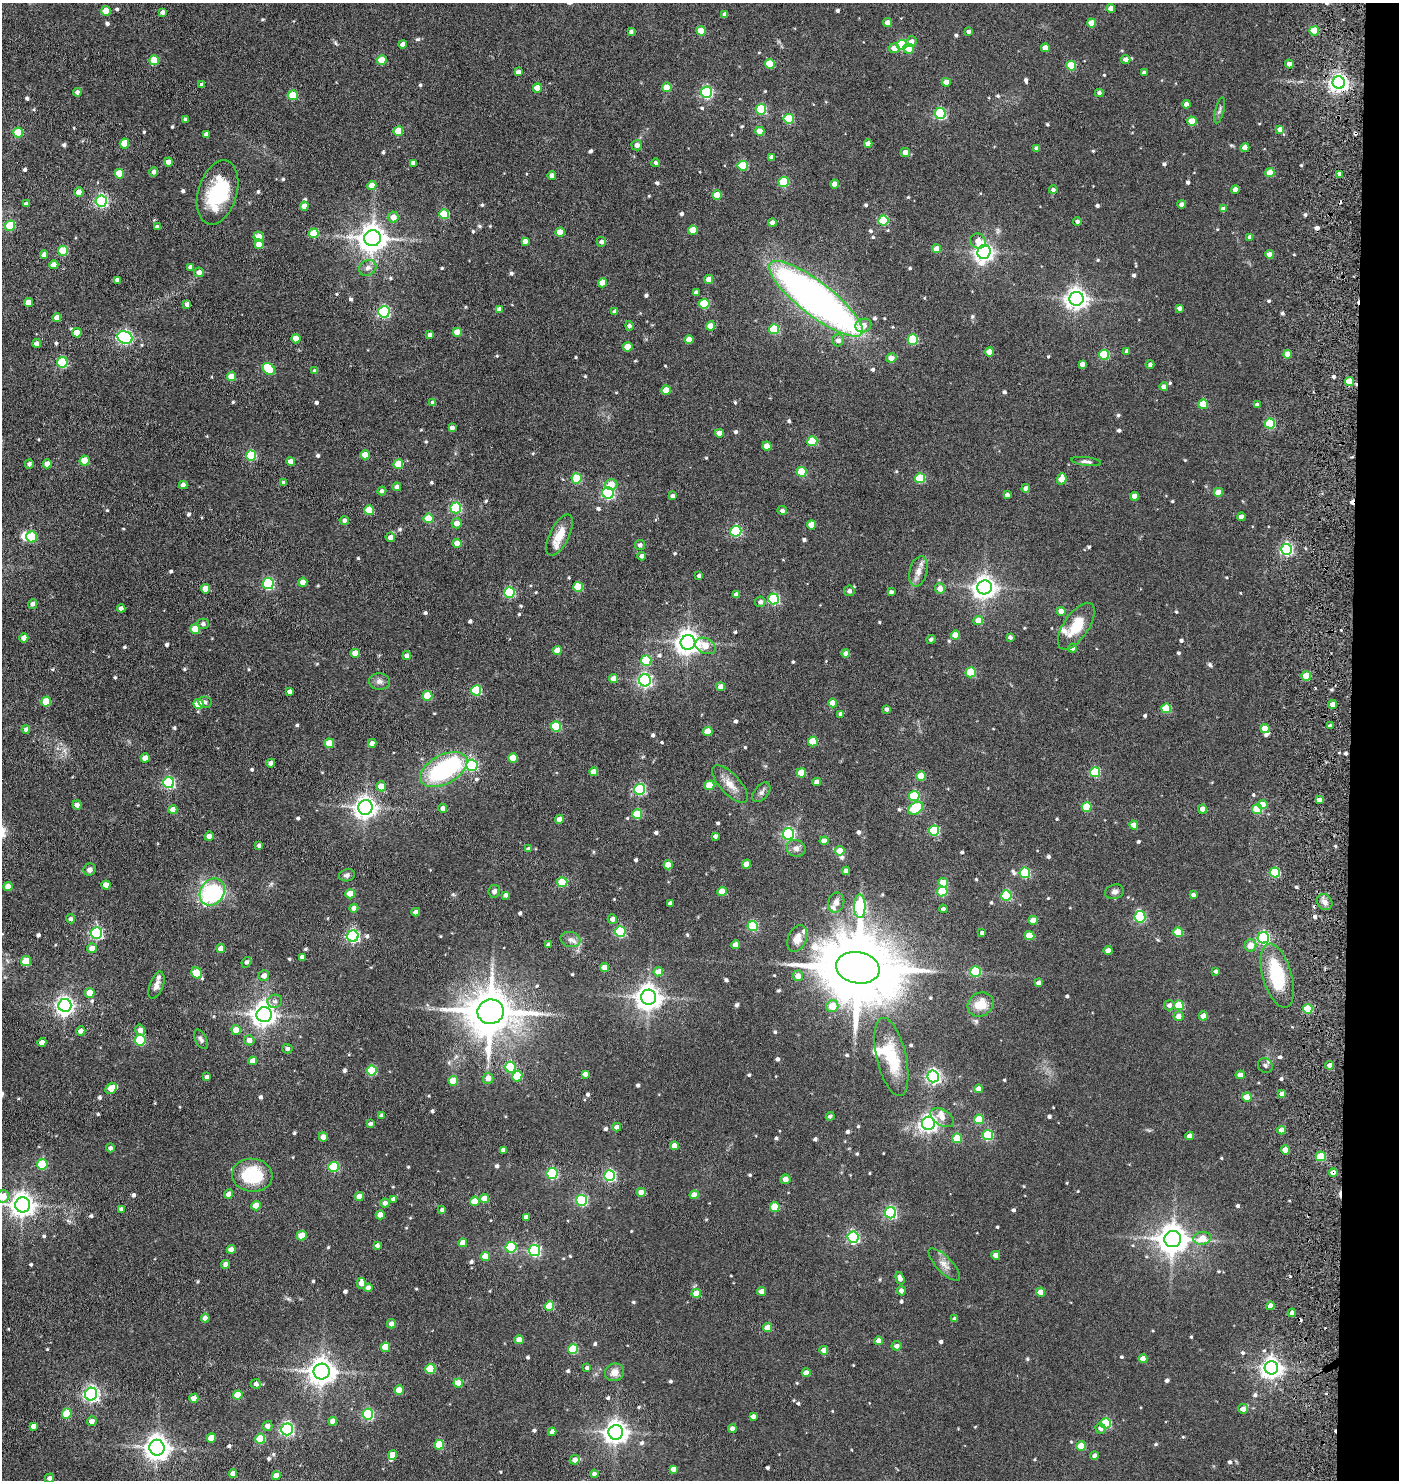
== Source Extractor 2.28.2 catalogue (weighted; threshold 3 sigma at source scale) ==
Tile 6 of 3 x 3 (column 3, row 2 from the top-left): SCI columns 3023-4419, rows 1539-3016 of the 4575 x 4554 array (HDU 1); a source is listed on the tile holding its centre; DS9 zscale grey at full resolution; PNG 1401 x 1482 px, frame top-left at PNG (2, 3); each listed source drawn as its Kron ellipse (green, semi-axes under 4 px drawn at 4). Shown black and unused: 4% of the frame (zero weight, under 3 of 6 exposures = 5% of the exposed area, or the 3 px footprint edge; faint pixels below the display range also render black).
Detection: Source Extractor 2.28.2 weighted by HDU 2 'WHT'; one run over the whole footprint, this tile lists its part. Background 0.0869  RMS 0.0089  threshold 0.0364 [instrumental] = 3 sigma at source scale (4.09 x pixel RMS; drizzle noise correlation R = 1.36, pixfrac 0.8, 0.05/0.05 arcsec/px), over >= 5 px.
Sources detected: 777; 4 inside a brighter object's white glare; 6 cosmic-ray / hot-pixel residue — neither listed nor drawn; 9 inside a brighter listed object's ellipse — not listed separately; of the other 758, all 500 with FLUX_AUTO >= 2.12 (the completeness limit of this list) listed and drawn (258 fainter detections not listed), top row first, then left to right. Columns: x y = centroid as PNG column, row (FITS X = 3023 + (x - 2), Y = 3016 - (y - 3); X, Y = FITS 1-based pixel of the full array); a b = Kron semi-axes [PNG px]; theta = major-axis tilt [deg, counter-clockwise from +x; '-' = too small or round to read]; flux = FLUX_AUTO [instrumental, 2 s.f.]
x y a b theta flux
1111 8 4 4 - 4.7
106 11 5 4 - 15
162 12 4 4 - 2.9
725 14 4 4 - 3.7
888 23 4 4 - 5.6
1091 23 4 4 - 12
701 31 5 4 - 18
968 31 4 4 - 2.4
1314 31 5 4 - 24
631 32 4 4 - 2.6
911 41 5 5 - 3.7
403 44 4 4 - 4.7
902 45 5 5 - 50
894 48 5 5 - 7.9
1045 48 4 4 - 8.1
908 49 5 5 - 8.5
1126 59 4 4 - 3.9
154 60 5 5 - 21
382 60 5 4 - 17
770 64 5 4 - 27
1289 64 4 4 - 4
1071 66 5 5 - 31
518 72 4 4 - 5.1
1144 73 4 3 - 2.5
946 82 4 4 - 6.1
1339 83 6 6 - 360
202 84 4 4 - 2.5
667 87 5 4 - 13
537 88 4 4 - 9.8
77 92 4 4 - 2.4
706 92 5 5 - 110
1099 93 4 4 - 2.3
293 95 5 5 - 27
1186 104 4 4 - 4.2
761 109 5 5 - 53
1220 110 13 4 76 2.2
940 114 5 5 - 84
186 119 4 3 - 2.5
789 119 5 5 - 40
1192 121 5 4 - 17
1280 129 4 4 - 7.9
398 131 5 4 - 18
760 131 4 4 - 13
18 133 5 5 - 28
206 134 4 4 - 2.2
124 144 5 4 - 18
868 144 4 4 - 6.1
637 145 5 5 - 3.5
1245 147 4 4 - 6.4
1037 148 4 3 - 2.4
905 152 4 4 - 5.8
772 157 4 4 - 3.4
169 162 4 4 - 6.9
413 163 4 4 - 3.6
656 163 4 4 - 2.2
743 166 5 5 - 35
154 172 5 4 - 2.7
1270 172 4 4 - 14
119 174 5 5 - 20
1340 174 4 3 - 4
552 176 4 4 - 5.1
784 182 5 5 - 45
835 184 4 4 - 7.3
372 186 4 4 - 9
1053 190 4 4 - 2.2
1235 190 4 4 - 5.8
79 192 4 4 - 8.3
217 192 33 19 73 54
717 195 5 4 - 16
101 201 6 5 - 140
26 204 4 4 - 3
1182 204 4 4 - 4.6
304 206 4 4 - 6.2
1223 209 4 4 - 4.7
444 214 5 5 - 37
393 217 5 5 - 7.3
883 220 5 5 - 46
1077 221 4 4 - 2.3
772 222 4 4 - 5.4
10 226 5 5 - 27
157 227 4 4 - 2.7
693 230 5 4 - 17
560 232 5 4 - 15
314 233 5 5 - 21
259 236 5 5 - 8.3
1250 237 4 4 - 2.5
373 238 8 8 - 1000
525 241 4 4 - 3.5
978 241 8 7 - 7.1
601 242 5 5 - 2.5
259 244 5 4 - 9.1
937 249 4 4 - 9.4
63 251 5 5 - 27
984 252 7 6 - 380
1269 254 4 4 - 5.2
44 255 4 4 - 4.3
54 265 4 4 - 8.7
191 267 4 4 - 4
368 268 9 7 32 4
199 272 5 5 - 4.1
709 279 4 4 - 6.5
117 280 4 4 - 3
602 283 4 4 - 9.1
696 292 4 3 - 2.8
816 299 58 16 -38 490
1076 299 7 7 - 530
28 303 5 4 - 11
187 304 4 4 - 3.7
704 304 5 5 - 34
1180 308 4 4 - 2.8
499 309 4 4 - 3.9
384 312 6 5 - 110
614 312 4 3 - 2.4
57 318 4 4 - 5.8
629 326 5 4 - 2.2
711 326 4 4 - 9.6
863 326 8 6 24 7.6
774 329 5 5 - 36
457 332 4 4 - 12
77 333 4 4 - 12
430 335 4 4 - 3.8
125 337 8 6 -22 170
296 339 4 4 - 12
913 339 5 5 - 46
689 340 4 4 - 8
838 340 6 6 - 3.8
37 343 4 4 - 4.4
628 347 5 4 - 12
1127 351 4 4 - 2.6
989 352 4 4 - 9.6
1288 354 4 4 - 9.8
1104 355 5 5 - 40
891 358 5 4 - 6.6
62 362 5 5 - 60
1082 364 4 4 - 3.8
1150 364 4 4 - 2.1
269 369 7 5 -44 42
315 371 4 4 - 2.4
231 376 4 4 - 11
1349 381 4 4 - 18
1164 387 4 4 - 5
666 390 4 4 - 14
433 403 4 4 - 4.9
1203 404 5 4 - 23
1257 405 4 4 - 4
1270 423 5 5 - 47
452 428 4 4 - 3.3
719 433 4 4 - 6.5
812 441 5 5 - 31
767 446 4 4 - 10
365 455 4 4 - 10
251 456 5 5 - 51
85 461 5 5 - 14
291 461 4 4 - 5.1
1086 461 15 4 -7 2.5
29 464 4 4 - 2.2
47 464 4 4 - 6.4
398 464 5 5 - 22
802 472 5 5 - 27
577 478 5 5 - 39
920 478 5 5 - 39
1062 479 6 4 72 12
284 482 4 4 - 2.3
183 485 4 4 - 3.2
611 485 6 5 - 9.8
397 487 4 4 - 3.2
1026 488 4 4 - 4.9
382 491 4 4 - 2.3
1218 492 5 4 - 13
608 493 5 5 - 130
1007 495 4 4 - 3
672 496 4 4 - 3.2
1135 496 4 4 - 7.8
456 508 5 5 - 72
369 510 5 5 - 21
782 511 5 4 - 2.3
1241 517 4 4 - 5
429 518 5 5 - 23
344 520 5 4 - 2.3
457 523 5 5 - 6.1
812 525 4 4 - 14
736 531 5 5 - 71
559 535 22 9 63 15
32 537 5 5 - 30
390 537 5 5 - 4
457 543 4 4 - 8.1
640 545 5 5 - 2.4
1287 549 5 5 - 130
642 556 4 4 - 2.5
918 571 15 9 75 6.9
699 576 4 3 - 2.4
303 582 4 4 - 7.9
268 584 5 5 - 87
578 587 5 5 - 30
985 587 7 7 - 580
205 589 4 4 - 9.7
940 589 5 5 - 6.8
849 591 5 5 - 3.5
510 592 5 5 - 66
891 592 4 3 - 2.2
736 595 4 4 - 4
773 599 5 5 - 86
760 602 5 5 - 2.9
33 604 5 4 - 3.3
121 608 4 4 - 3.1
1061 611 4 4 - 6.9
978 620 5 4 - 8.5
203 624 5 5 - 2.2
1076 626 27 12 55 22
195 629 5 5 - 11
955 635 4 4 - 12
1010 637 4 4 - 2.3
24 638 4 4 - 5.1
931 639 4 4 - 2.2
688 642 7 7 - 680
705 646 11 7 -26 9.6
1072 648 4 4 - 3.6
557 650 4 4 - 10
355 653 4 4 - 11
846 653 4 4 - 5.3
407 656 4 4 - 4.6
646 661 5 5 - 40
971 672 5 5 - 35
1306 676 4 4 - 17
614 679 4 4 - 6.6
645 680 6 6 - 180
379 681 10 8 -4 3.6
721 687 4 4 - 7.6
476 690 5 5 - 51
289 692 4 4 - 3.6
427 696 5 5 - 28
46 701 5 5 - 18
205 702 7 5 -10 2.3
833 703 4 4 - 9.7
198 704 5 5 - 18
1333 704 4 4 - 5.9
1166 708 5 5 - 28
887 709 4 4 - 2.2
840 714 4 4 - 2.3
556 726 5 5 - 42
1330 726 4 3 - 2.6
1265 728 4 4 - 11
26 729 4 4 - 2.5
708 731 4 4 - 14
813 741 5 5 - 25
329 743 5 4 - 14
372 743 4 4 - 4.4
145 758 4 4 - 8.8
513 758 5 4 - 16
271 763 4 4 - 5.5
472 765 5 5 - 83
444 770 26 14 28 95
594 772 4 4 - 8.6
1095 772 5 5 - 42
801 773 5 4 - 20
921 776 5 4 - 20
817 782 4 4 - 5.7
169 783 5 5 - 95
730 784 23 10 -47 9.9
709 785 5 5 - 18
381 786 5 5 - 13
640 789 5 5 - 90
761 792 11 7 52 3.1
914 796 5 5 - 44
1319 800 4 4 - 6.8
1262 804 5 4 - 8.2
77 805 4 4 - 3.8
365 807 7 7 - 580
1087 807 5 5 - 27
443 808 4 4 - 3.7
915 808 8 5 34 53
1203 809 4 4 - 6.2
1257 809 5 5 - 32
173 810 4 4 - 9.3
637 814 5 5 - 28
559 819 4 4 - 7.8
1134 825 4 4 - 8.1
934 830 5 5 - 53
788 834 6 5 - 120
209 836 4 4 - 6.9
715 836 4 3 - 2.3
824 841 4 4 - 6
259 845 4 4 - 2.3
796 848 9 8 - 4.3
529 849 4 4 - 2.9
840 851 5 5 - 9.1
747 864 4 4 - 10
668 865 4 4 - 15
90 870 6 6 - 3.1
846 871 4 4 - 4.8
1275 872 5 5 - 52
1025 873 5 5 - 63
347 875 8 6 12 2.6
562 882 5 5 - 28
943 883 5 4 - 14
106 885 4 4 - 8.1
8 886 4 4 - 7.7
494 891 6 5 - 3.2
942 891 5 5 - 38
212 892 14 11 56 93
722 892 4 4 - 14
1114 892 9 7 16 3
350 894 5 4 - 14
505 895 4 3 - 2.5
1006 895 5 5 - 50
1193 895 4 3 - 2.3
1325 902 8 7 - 4.5
670 903 4 4 - 3.9
836 903 10 8 75 5.9
860 906 12 5 -89 140
354 908 4 4 - 3
943 909 4 4 - 2.2
416 912 4 4 - 5.2
1140 917 6 5 - 73
71 919 4 4 - 2.3
612 919 5 4 - 3.9
1033 920 4 4 - 9.3
753 926 5 5 - 55
620 932 5 5 - 66
1178 932 5 4 - 25
96 933 6 5 - 110
982 933 4 4 - 2.4
353 936 6 5 - 130
1029 936 5 4 - 19
1263 938 5 5 - 130
570 939 10 7 -14 3.6
797 939 14 9 68 7.7
548 945 4 3 - 3.1
735 945 4 4 - 6.5
1251 945 6 6 - 7.8
92 948 5 4 - 5.8
221 949 4 4 - 7.2
1108 950 4 4 - 6.4
302 957 4 4 - 3
26 961 5 5 - 23
246 962 6 4 50 2.7
604 968 4 4 - 9.5
858 968 22 15 -10 10000
1216 971 4 4 - 2.2
658 972 5 4 - 10
975 972 5 5 - 49
197 973 6 5 - 33
264 976 5 5 - 5.1
798 976 5 5 - 6.3
1277 976 33 14 -74 48
1038 983 4 4 - 3.4
156 985 14 7 70 4.3
90 993 5 5 - 11
649 997 7 7 - 750
275 1001 7 6 - 2.7
980 1004 13 11 30 15
65 1005 6 6 - 320
1169 1005 5 5 - 3
1179 1005 5 5 - 28
832 1006 6 5 - 16
1308 1009 5 5 - 29
491 1012 13 12 - 3700
264 1015 7 7 - 660
1179 1016 5 5 - 5.8
1203 1016 4 4 - 9.6
140 1030 6 4 -76 4.8
236 1030 5 4 - 9.7
81 1031 4 4 - 5
201 1039 10 5 -63 2.6
140 1040 5 5 - 55
249 1040 5 5 - 5.2
42 1042 4 4 - 6.9
287 1049 5 4 - 2.3
891 1057 40 14 -77 33
253 1061 4 4 - 8.9
1265 1065 8 7 - 2.2
1330 1065 4 4 - 4.2
510 1067 5 5 - 61
372 1071 5 5 - 41
585 1074 4 4 - 3.9
1240 1075 4 4 - 6.6
517 1076 5 5 - 18
933 1076 6 6 - 210
207 1077 3 3 - 2.2
488 1078 5 5 - 5.3
453 1081 5 5 - 19
111 1089 6 5 - 13
979 1089 4 4 - 6.5
1282 1094 4 4 - 4.8
1247 1097 5 4 - 16
381 1115 4 4 - 2.3
830 1116 4 4 - 2.4
942 1118 13 8 -32 6.4
979 1119 5 5 - 22
928 1123 6 6 - 310
370 1124 4 4 - 2.7
617 1127 4 4 - 4.8
1282 1130 4 4 - 8.4
988 1135 5 5 - 55
1190 1136 4 4 - 5.8
323 1137 4 4 - 4.7
957 1138 5 5 - 23
674 1146 4 4 - 7.4
110 1148 4 4 - 2.6
503 1150 4 4 - 4.9
1286 1150 4 4 - 14
1321 1156 5 5 - 38
42 1164 5 5 - 39
334 1167 5 5 - 49
1333 1172 4 4 - 6.3
552 1173 5 5 - 71
252 1175 20 16 -7 44
610 1176 5 5 - 97
785 1179 5 5 - 4.8
641 1192 4 4 - 8.4
229 1194 4 4 - 6.7
694 1195 4 4 - 7.9
359 1196 4 4 - 7.7
3 1197 6 6 - 14
484 1198 4 4 - 11
393 1199 4 4 - 2.8
582 1200 5 5 - 84
475 1201 5 4 - 18
385 1203 4 4 - 4.3
23 1205 7 7 - 700
256 1206 5 4 - 12
775 1207 5 5 - 25
121 1209 4 4 - 2.5
442 1210 4 4 - 2.5
890 1213 5 5 - 120
380 1215 4 4 - 8.2
526 1217 4 4 - 4.5
302 1236 5 4 - 15
853 1237 6 5 - 100
1202 1238 9 6 8 14
1173 1239 8 8 - 1200
463 1243 4 4 - 7.4
377 1245 4 4 - 2.5
511 1247 5 5 - 62
231 1249 4 4 - 6.3
534 1250 5 5 - 100
996 1255 4 4 - 5.6
485 1257 5 4 - 15
225 1264 4 4 - 4.6
944 1265 21 7 -46 6.2
900 1278 6 4 -72 3.8
361 1283 5 4 - 5.9
368 1288 4 4 - 5.3
762 1291 4 4 - 7
901 1291 4 4 - 3.9
1041 1292 4 4 - 9.7
696 1293 4 4 - 12
549 1306 5 4 - 27
1270 1306 4 4 - 5.6
1292 1313 4 4 - 5
205 1318 4 4 - 5.1
955 1319 4 4 - 2.7
391 1324 4 4 - 4.4
768 1328 4 4 - 12
519 1340 4 4 - 9.7
879 1341 4 4 - 6.3
896 1346 5 4 - 3.1
385 1347 5 4 - 19
573 1349 5 5 - 35
824 1350 4 4 - 6.4
1143 1359 4 4 - 7.3
587 1368 4 3 - 2.2
1271 1368 7 6 - 460
430 1369 5 5 - 32
322 1372 8 8 - 860
615 1372 10 8 26 6.6
806 1373 4 4 - 6.1
458 1383 4 4 - 14
256 1384 5 5 - 2.9
399 1390 5 4 - 13
91 1394 6 6 - 220
238 1395 5 4 - 16
194 1398 4 4 - 7.9
1243 1409 5 5 - 5.2
67 1414 5 5 - 25
368 1414 5 5 - 81
753 1416 4 4 - 3
92 1421 5 5 - 5.3
333 1421 4 4 - 6.4
1106 1423 5 5 - 55
33 1426 4 4 - 4.1
267 1426 5 5 - 3.8
1101 1428 5 5 - 3.3
287 1429 6 5 - 150
732 1429 4 4 - 3.9
552 1432 4 4 - 4.4
616 1432 7 7 - 610
211 1438 5 4 - 12
260 1439 5 5 - 33
439 1445 5 5 - 30
1081 1446 5 4 - 19
157 1448 8 7 - 750
392 1455 5 4 - 7.9
1095 1456 4 4 - 3.5
575 1460 5 4 - 5.4
673 1469 4 4 - 4.5
233 1474 4 4 - 6.9
594 1474 4 4 - 3.6
276 1476 4 4 - 6.9
49 1478 5 4 - 2.9
Overlapping masked pixels (flux is a lower limit): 2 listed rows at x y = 1339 83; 1333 1172
Isophote crosses this tile's border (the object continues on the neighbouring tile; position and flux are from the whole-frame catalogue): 1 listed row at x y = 3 1197